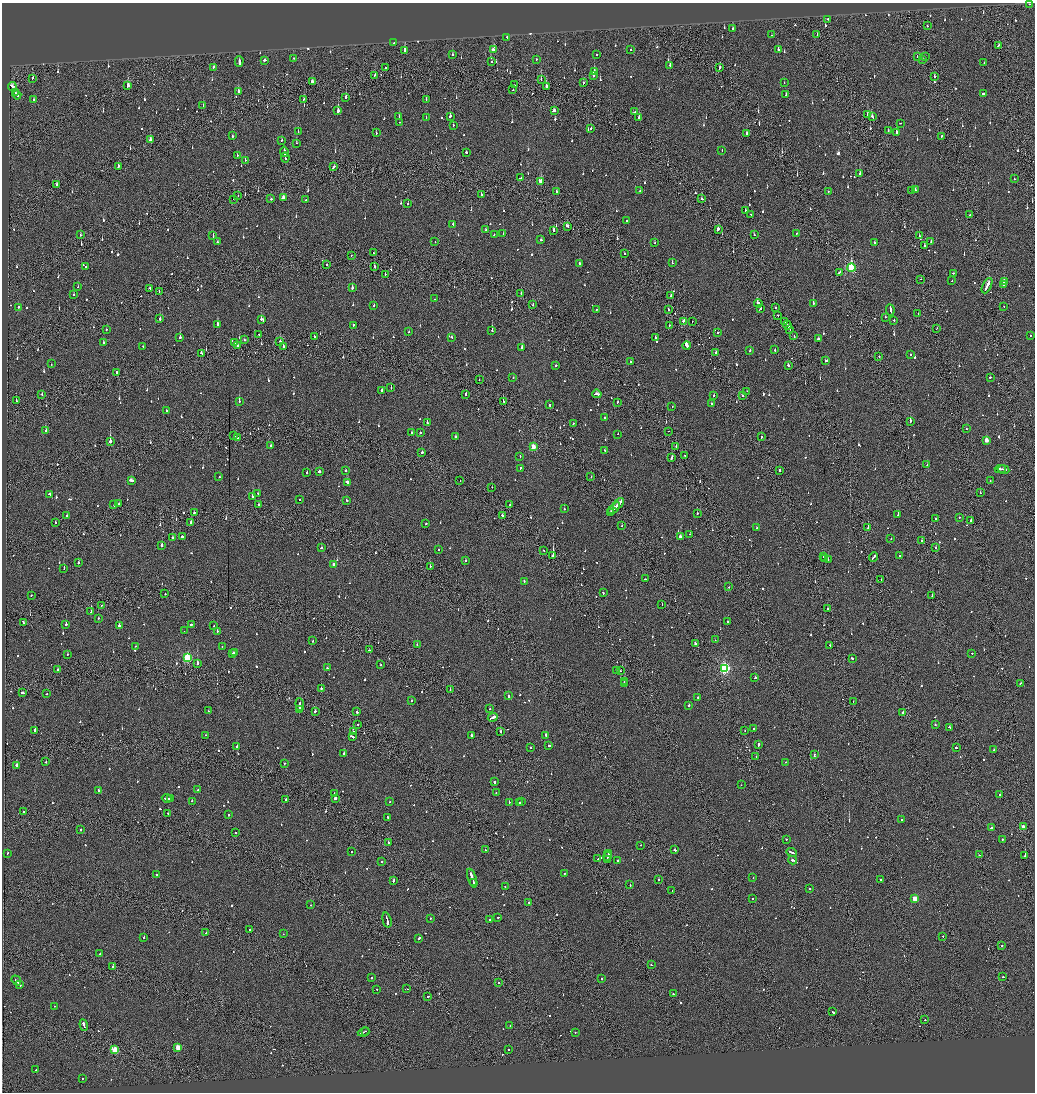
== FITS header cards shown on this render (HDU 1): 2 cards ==
NAXIS1  =                 2065
NAXIS2  =                 2180

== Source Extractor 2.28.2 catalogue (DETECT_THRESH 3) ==
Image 2065 x 2180 px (HDU 1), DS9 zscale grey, zoomed out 1/2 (1 PNG px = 2 x 2 image px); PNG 1037 x 1094 px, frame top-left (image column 1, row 2179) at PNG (2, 3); each listed source drawn as its Kron ellipse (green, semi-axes under 4 px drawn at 4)
Background -0.094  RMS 0.063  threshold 0.189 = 3 sigma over >= 5 px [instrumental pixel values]
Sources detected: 1180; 63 cannot appear on this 1/2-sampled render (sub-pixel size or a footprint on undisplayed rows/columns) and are neither listed nor drawn; of the other 1117, the 500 brightest by FLUX_AUTO listed and drawn (617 fainter detections omitted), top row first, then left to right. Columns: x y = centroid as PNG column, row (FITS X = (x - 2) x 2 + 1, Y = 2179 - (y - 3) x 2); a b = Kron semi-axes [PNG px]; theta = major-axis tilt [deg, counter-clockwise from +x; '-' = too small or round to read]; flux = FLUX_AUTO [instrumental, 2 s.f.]
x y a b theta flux
1029 4 2 2 - 55
828 19 2 1 - 66
927 26 2 1 - 50
733 29 2 2 - 96
817 34 2 1 - 49
771 35 2 1 - 100
507 37 2 2 - 51
394 43 2 2 - 130
998 45 2 2 - 260
494 50 4 2 - 200
631 50 2 2 - 69
778 50 2 2 - 160
405 51 3 2 - 330
597 54 2 2 - 47
452 55 3 2 - 110
917 57 2 2 - 56
925 57 2 1 - 62
293 58 2 2 - 60
536 59 2 2 - 77
264 60 2 2 - 140
922 60 2 2 - 63
239 61 5 2 - 190
492 62 2 2 - 46
984 63 2 2 - 59
670 65 2 2 - 110
213 67 2 2 - 91
386 68 2 2 - 110
720 68 3 2 - 75
594 72 3 2 - 210
375 75 2 2 - 130
594 76 2 2 - 74
934 76 2 2 - 95
33 78 2 2 - 54
541 80 2 1 - 140
312 82 4 2 - 120
583 83 2 2 - 91
784 83 2 2 - 55
514 85 2 1 - 76
12 86 4 2 - 520
128 86 4 2 - 140
546 87 3 2 - 190
513 90 2 1 - 100
238 92 2 2 - 290
16 93 2 1 - 66
983 93 3 2 - 110
17 95 4 2 - 130
786 95 3 2 - 78
346 97 2 2 - 380
304 99 2 2 - 76
426 99 2 2 - 46
33 100 2 2 - 49
203 106 2 2 - 45
338 111 3 2 - 350
554 111 3 2 - 140
635 112 2 1 - 190
868 114 2 2 - 530
450 116 3 2 - 140
399 117 2 2 - 81
426 117 2 2 - 72
639 117 3 2 - 61
872 117 4 2 - 140
400 122 2 2 - 78
900 123 2 2 - 87
453 125 2 1 - 120
591 129 2 2 - 150
298 131 2 2 - 170
888 131 2 1 - 98
896 132 2 2 - 120
376 133 2 2 - 55
747 133 3 2 - 110
232 136 2 2 - 67
941 136 2 1 - 57
150 140 3 2 - 260
282 140 2 2 - 130
296 143 2 2 - 66
722 150 2 2 - 66
284 152 5 2 - 240
466 152 2 2 - 95
237 156 2 2 - 77
285 158 5 2 - 220
245 160 2 1 - 54
118 167 3 2 - 100
334 167 3 2 - 150
860 174 2 2 - 48
520 178 2 2 - 310
1014 179 2 2 - 89
541 181 3 3 - 330
57 184 3 2 - 57
915 190 2 2 - 50
640 191 2 2 - 160
912 191 2 2 - 160
556 192 2 2 - 140
828 192 2 2 - 60
481 194 2 1 - 130
238 196 2 1 - 46
283 198 3 2 - 100
234 199 3 1 - 170
271 199 2 2 - 88
306 199 2 2 - 52
702 199 2 2 - 110
408 203 2 2 - 65
745 211 2 2 - 79
751 214 2 2 - 45
970 215 2 2 - 160
627 221 2 1 - 50
453 224 3 2 - 92
567 226 4 2 - 110
718 229 3 2 - 110
486 230 2 2 - 49
554 230 3 2 - 100
494 234 2 2 - 51
503 234 2 2 - 48
754 234 2 1 - 67
796 234 2 2 - 64
80 235 2 2 - 54
213 235 3 2 - 69
919 236 2 2 - 83
541 240 2 2 - 75
217 242 2 2 - 140
435 242 2 2 - 51
655 242 2 2 - 70
875 242 2 2 - 45
931 242 2 2 - 75
925 245 2 2 - 97
373 253 2 1 - 110
624 253 2 1 - 54
351 256 2 1 - 63
672 263 2 1 - 130
580 264 3 2 - 100
327 265 2 1 - 49
86 267 2 2 - 47
374 267 2 2 - 91
851 268 4 3 - 1200
839 273 4 2 - 200
953 273 2 1 - 250
385 274 2 2 - 47
921 279 2 1 - 56
952 281 2 2 - 46
1004 282 3 2 - 83
1003 285 3 2 - 390
987 286 8 2 63 390
78 287 2 2 - 66
150 288 2 1 - 71
352 288 2 2 - 310
159 291 2 1 - 97
73 294 2 2 - 68
521 294 2 2 - 100
671 295 3 2 - 99
435 299 2 2 - 83
758 303 4 2 - 210
813 303 2 2 - 190
533 304 2 2 - 47
374 305 2 2 - 45
18 307 2 2 - 140
1004 307 2 1 - 47
776 308 2 1 - 110
596 309 2 2 - 47
761 309 2 2 - 120
668 310 2 1 - 69
890 310 6 2 -82 190
918 314 2 1 - 320
778 315 2 2 - 110
885 317 2 2 - 51
160 319 2 2 - 220
261 319 2 2 - 160
894 320 2 2 - 110
684 321 2 2 - 150
692 322 2 1 - 55
785 322 4 1 - 140
217 325 3 2 - 140
353 325 2 2 - 60
669 325 2 1 - 58
787 325 5 2 - 270
937 328 2 1 - 53
106 329 2 2 - 86
789 329 3 2 - 150
492 330 2 2 - 330
409 332 2 2 - 130
718 333 3 2 - 98
259 335 3 2 - 110
314 336 2 2 - 53
794 336 2 1 - 130
1030 336 2 2 - 100
180 337 2 2 - 210
451 337 2 2 - 93
655 337 2 2 - 130
244 339 2 2 - 100
818 339 2 2 - 61
280 341 2 2 - 110
103 342 2 2 - 53
235 343 2 2 - 180
238 345 2 2 - 68
143 346 2 2 - 48
283 346 2 2 - 83
687 346 4 2 - 370
522 347 2 2 - 300
775 350 2 2 - 95
750 351 2 2 - 63
716 352 3 2 - 130
201 353 3 2 - 92
911 354 2 2 - 46
879 356 2 1 - 91
825 361 2 2 - 70
630 362 2 2 - 130
51 364 2 2 - 46
788 365 2 2 - 110
556 366 2 2 - 410
116 372 3 2 - 150
990 377 2 2 - 330
513 378 2 2 - 110
479 380 2 1 - 47
391 388 2 2 - 60
382 390 2 2 - 230
747 391 2 1 - 61
42 394 2 1 - 120
465 394 2 2 - 190
597 394 5 2 - 230
713 395 2 2 - 85
743 395 2 1 - 45
16 401 2 1 - 110
239 401 2 2 - 230
503 401 2 1 - 57
617 402 2 2 - 50
711 404 2 2 - 95
550 405 2 2 - 61
672 406 2 1 - 48
167 411 2 2 - 50
604 418 2 2 - 68
910 421 2 2 - 220
427 423 2 2 - 180
573 423 2 2 - 50
967 429 2 1 - 75
46 431 2 2 - 88
668 431 2 1 - 66
412 433 2 2 - 190
420 433 2 2 - 210
618 434 2 2 - 67
234 436 2 1 - 310
455 436 2 2 - 80
761 437 2 2 - 210
238 438 2 1 - 92
986 440 3 2 - 130
110 441 2 1 - 2300
271 446 2 2 - 79
676 446 2 1 - 120
533 447 3 3 - 220
605 450 2 2 - 53
422 452 2 2 - 190
684 455 2 1 - 55
520 456 2 2 - 71
671 457 4 2 - 160
927 465 2 2 - 68
520 468 2 2 - 78
1000 469 5 1 - 230
1003 469 6 2 -11 210
345 470 2 2 - 110
779 470 2 2 - 190
319 471 2 2 - 330
307 473 2 2 - 130
219 477 2 1 - 95
591 477 2 2 - 45
131 480 3 2 - 190
460 480 2 2 - 51
990 481 2 2 - 55
347 482 3 2 - 200
492 487 2 1 - 45
258 493 2 1 - 74
980 493 2 1 - 99
50 494 3 2 - 85
252 497 2 2 - 280
300 500 2 2 - 51
346 500 2 2 - 260
119 504 2 2 - 54
258 504 2 2 - 45
619 504 6 2 45 450
114 505 2 2 - 350
510 505 2 2 - 130
564 508 2 2 - 96
614 508 7 2 45 400
610 512 3 1 - 110
194 513 2 1 - 210
697 513 2 2 - 66
502 515 2 2 - 130
898 515 2 2 - 61
67 516 2 2 - 510
959 517 2 2 - 70
936 519 2 2 - 110
971 520 2 2 - 110
55 523 2 1 - 89
191 523 2 2 - 130
426 524 2 1 - 150
622 526 2 2 - 49
757 528 2 2 - 57
868 528 2 1 - 150
690 534 2 1 - 170
183 536 3 2 - 280
680 536 3 2 - 150
173 538 3 2 - 150
891 538 2 1 - 78
922 541 2 2 - 74
162 545 3 2 - 180
321 548 2 2 - 51
936 548 2 2 - 52
438 550 2 2 - 46
544 551 2 1 - 69
900 555 2 2 - 120
553 556 3 2 - 7800
823 556 2 1 - 69
873 557 5 2 - 310
824 559 2 2 - 71
828 560 2 2 - 180
465 561 2 2 - 70
79 563 2 2 - 54
333 565 3 2 - 78
430 566 2 2 - 55
64 568 2 2 - 120
645 579 2 1 - 66
881 579 2 1 - 48
524 581 2 2 - 59
729 587 2 2 - 48
603 593 2 2 - 250
165 594 2 2 - 110
31 595 2 2 - 53
932 595 2 1 - 100
662 604 2 1 - 48
102 605 2 2 - 95
828 609 2 2 - 69
91 612 2 2 - 88
98 618 2 2 - 56
23 622 3 2 - 93
728 622 2 1 - 120
66 624 2 2 - 230
191 624 2 2 - 460
119 626 2 2 - 480
214 626 2 2 - 46
184 631 2 1 - 51
217 631 2 2 - 260
715 640 2 1 - 85
312 641 2 2 - 64
695 643 2 2 - 50
417 645 2 2 - 100
830 645 2 1 - 74
136 646 2 1 - 86
222 646 2 1 - 72
370 650 3 2 - 95
234 653 3 2 - 200
972 653 2 2 - 84
68 654 2 2 - 49
232 654 2 1 - 61
187 658 3 3 - 1000
852 658 2 2 - 74
197 664 2 2 - 380
381 665 2 2 - 48
327 668 2 2 - 45
724 668 4 3 - 2000
57 669 2 2 - 60
616 670 2 1 - 58
620 671 2 1 - 52
755 678 2 2 - 72
624 682 2 2 - 230
625 683 2 2 - 150
1020 683 2 2 - 79
321 688 2 2 - 180
450 689 2 1 - 45
23 693 4 2 - 150
47 694 2 2 - 57
509 696 2 2 - 270
698 697 2 2 - 67
411 701 2 2 - 84
853 701 2 1 - 71
300 704 6 1 -84 230
689 705 2 2 - 160
490 709 3 2 - 76
300 710 4 2 - 170
208 711 2 2 - 65
315 711 3 2 - 110
357 712 2 2 - 110
903 712 2 2 - 140
493 717 5 2 - 250
358 725 3 1 - 77
935 725 2 1 - 220
950 727 2 2 - 120
753 728 2 2 - 120
35 730 2 2 - 430
745 731 2 1 - 48
354 732 2 2 - 70
500 732 2 2 - 140
206 735 2 1 - 74
471 735 2 2 - 330
546 735 3 2 - 260
352 737 4 2 - 270
548 745 3 2 - 470
758 745 3 2 - 150
237 747 3 2 - 120
530 748 2 2 - 72
956 748 3 2 - 100
994 750 2 2 - 110
344 753 2 2 - 110
814 754 2 2 - 56
756 757 3 1 - 95
46 762 2 2 - 87
785 762 2 2 - 52
284 763 2 2 - 70
16 765 2 2 - 330
494 782 2 2 - 660
741 785 2 2 - 71
198 790 2 2 - 360
99 791 3 2 - 340
334 793 2 2 - 72
496 793 2 2 - 89
1000 795 2 2 - 50
167 798 5 2 - 370
335 798 3 2 - 230
170 799 4 2 - 230
286 799 2 2 - 260
192 801 2 2 - 66
521 801 2 2 - 220
390 802 2 2 - 52
509 802 3 2 - 150
520 803 2 2 - 130
23 811 2 2 - 60
168 813 2 2 - 120
229 815 2 2 - 84
387 817 2 2 - 62
901 820 2 2 - 91
1023 827 3 2 - 110
991 828 3 2 - 250
81 830 2 2 - 66
235 833 2 2 - 110
786 839 2 2 - 130
1003 839 2 1 - 110
389 842 3 2 - 250
640 845 2 2 - 85
485 850 2 2 - 74
674 850 2 2 - 210
352 852 2 2 - 99
792 852 5 2 - 230
7 853 2 2 - 110
608 853 2 2 - 210
979 855 2 1 - 87
607 856 5 2 - 280
1025 856 2 1 - 2000
598 859 2 1 - 63
607 860 2 1 - 110
618 860 2 2 - 60
793 860 4 2 - 380
382 862 2 2 - 100
565 873 2 1 - 79
157 874 3 2 - 98
753 877 2 1 - 78
472 878 10 2 -71 500
658 879 2 1 - 99
880 879 2 2 - 61
393 881 3 2 - 200
474 883 3 2 - 360
630 885 2 2 - 150
505 886 2 1 - 51
810 889 2 2 - 110
672 891 2 1 - 54
752 899 2 2 - 52
915 899 3 3 - 260
529 902 2 2 - 73
311 905 2 2 - 200
498 917 2 2 - 50
431 918 2 2 - 60
387 920 7 2 -75 460
489 920 2 2 - 65
249 930 2 2 - 130
206 933 2 1 - 120
283 934 2 1 - 47
943 936 2 2 - 49
144 937 2 2 - 77
419 938 3 2 - 130
1001 946 2 2 - 50
100 954 2 2 - 46
651 965 2 2 - 120
113 966 2 2 - 100
1003 977 2 2 - 57
372 978 2 2 - 100
602 979 2 2 - 140
16 980 5 2 - 270
499 983 2 2 - 62
19 984 3 2 - 130
377 989 2 2 - 49
407 989 2 1 - 51
673 994 2 2 - 52
428 996 2 2 - 59
54 1006 2 1 - 100
833 1012 3 2 - 170
925 1020 2 2 - 46
84 1025 6 2 -71 340
510 1026 2 2 - 85
366 1031 2 1 - 45
364 1032 6 2 22 180
575 1033 2 2 - 95
178 1048 3 2 - 270
115 1050 3 3 - 530
508 1050 2 1 - 50
36 1070 2 2 - 130
83 1078 2 2 - 46
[617 fainter detections neither listed nor drawn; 63 sub-pixel or undisplayed-footprint detections neither listed nor drawn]